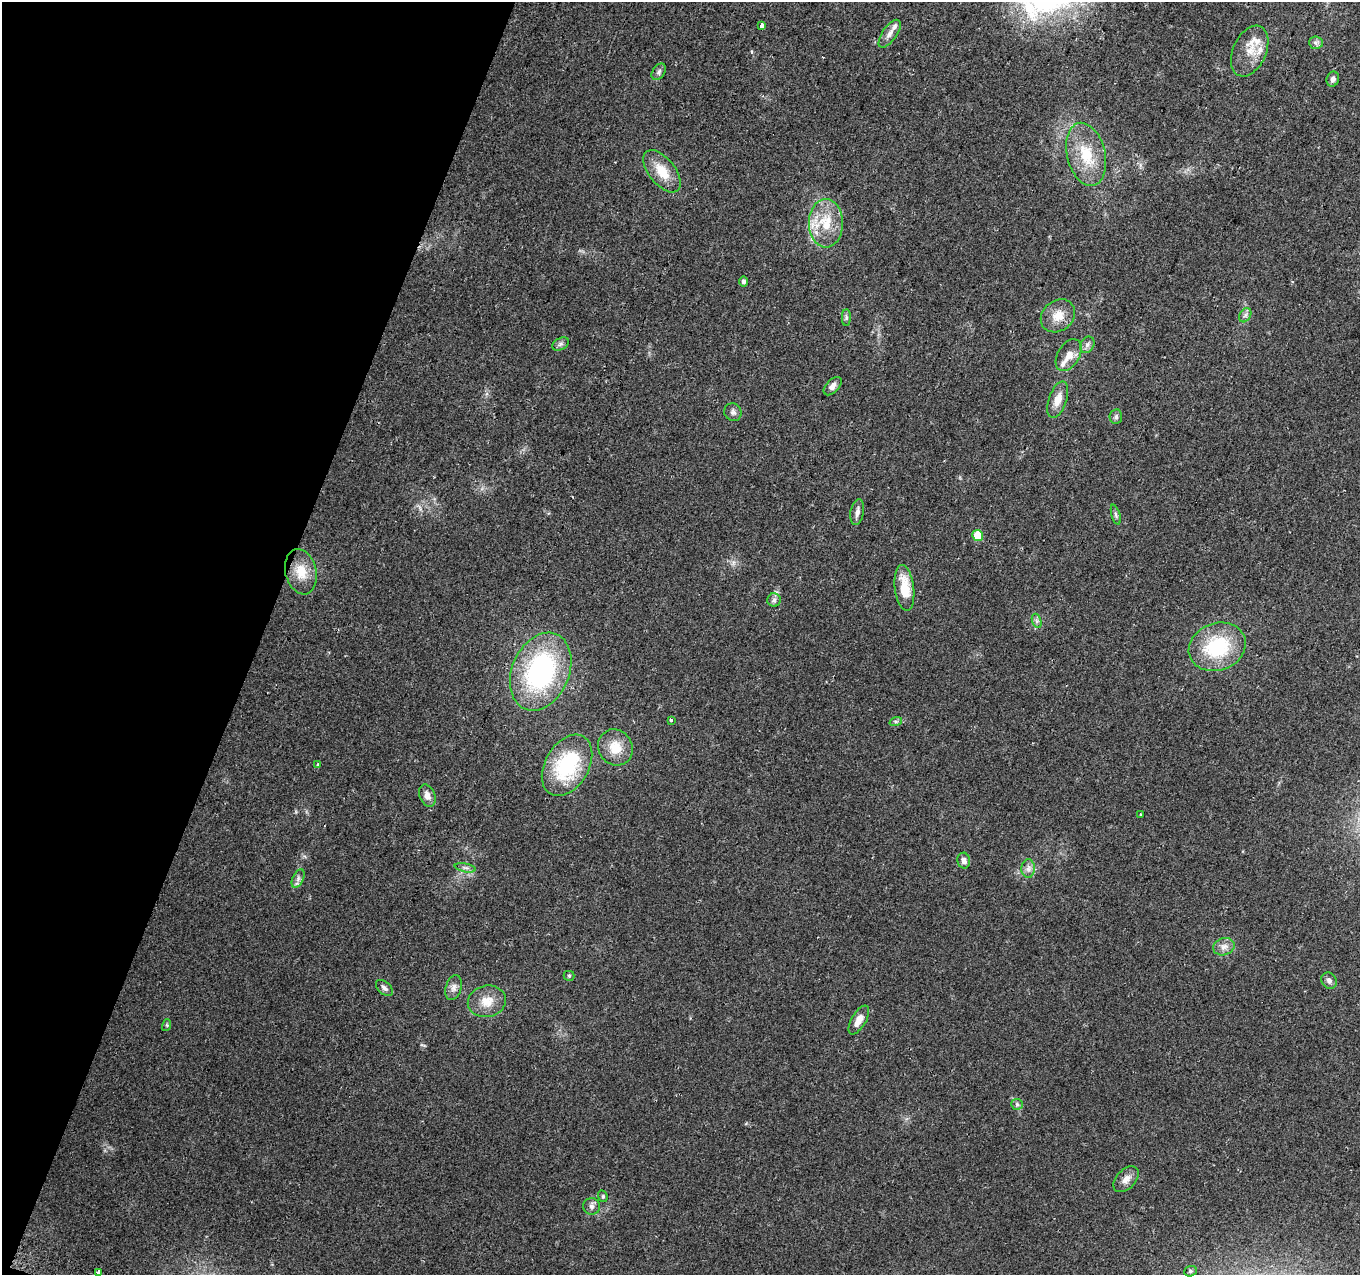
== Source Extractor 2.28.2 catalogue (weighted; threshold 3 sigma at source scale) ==
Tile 9 of 4 x 4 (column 1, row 3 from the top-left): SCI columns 11-1368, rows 1520-2792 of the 5461 x 5648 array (HDU 1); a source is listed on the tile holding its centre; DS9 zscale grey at full resolution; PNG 1362 x 1277 px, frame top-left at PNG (2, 2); each listed source drawn as its Kron ellipse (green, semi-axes under 4 px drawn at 4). Shown black and unused: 19% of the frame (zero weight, under 2 of 3 exposures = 2% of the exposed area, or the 3 px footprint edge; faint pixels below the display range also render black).
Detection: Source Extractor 2.28.2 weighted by HDU 2 'WHT'; one run over the whole footprint, this tile lists its part. Background 0.079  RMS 0.0097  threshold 0.0435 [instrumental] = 3 sigma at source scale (4.5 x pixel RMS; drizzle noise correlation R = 1.50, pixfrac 1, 0.0396/0.0396 arcsec/px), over >= 5 px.
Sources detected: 61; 3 cosmic-ray / hot-pixel residue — neither listed nor drawn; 4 inside a brighter listed object's ellipse — not listed separately; the other 54 listed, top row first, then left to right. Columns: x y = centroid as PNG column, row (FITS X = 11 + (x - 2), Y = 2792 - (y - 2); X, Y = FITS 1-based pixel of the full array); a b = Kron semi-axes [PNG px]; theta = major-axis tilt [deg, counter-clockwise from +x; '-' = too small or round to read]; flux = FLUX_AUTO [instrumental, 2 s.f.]
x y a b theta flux
761 25 4 3 - 20
890 34 16 7 55 5.8
1316 43 7 6 - 2.6
1250 51 27 16 65 18
659 72 9 6 58 2.6
1333 79 7 6 - 3.5
1086 154 32 19 -76 35
662 171 25 13 -52 20
826 223 24 17 90 29
743 281 5 4 - 2.4
1245 315 8 5 61 2.6
1058 316 18 15 40 14
846 318 8 4 90 1.9
560 344 9 5 27 2.5
1087 345 8 6 58 3.4
1069 355 17 11 59 9.5
833 386 11 6 46 4.5
1058 399 19 9 71 11
733 412 9 8 - 3.3
1116 417 7 6 - 2.3
857 512 13 6 79 4.4
1116 515 10 4 -74 2
978 536 5 5 - 24
301 572 23 15 -77 19
904 588 23 9 -83 24
774 600 7 6 - 2.6
1037 621 7 4 -71 2.1
1217 647 29 23 21 64
541 672 41 28 67 150
671 720 3 3 - 3.4
896 721 6 4 18 1.5
615 747 19 16 -56 19
318 765 3 3 - 1.9
567 765 33 21 59 74
427 796 12 7 -69 6.2
1141 815 3 3 - 1.8
964 861 8 6 -78 3.7
465 868 11 3 -11 2.3
1028 869 9 7 89 3.9
298 879 10 5 64 3.2
1224 947 11 8 17 5.4
569 976 5 5 - 1.1
1329 981 8 7 - 3.3
384 988 10 6 -41 3.1
454 988 13 8 74 4.9
487 1001 19 15 13 15
859 1020 16 7 59 9.4
167 1025 6 4 73 1.1
1017 1104 6 5 - 1.7
1126 1179 15 9 47 7
603 1196 6 4 -70 1.4
592 1206 8 8 - 3.3
1190 1271 6 5 - 1.6
99 1273 4 3 - 6
Overlapping masked pixels (flux is a lower limit): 1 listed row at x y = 99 1273
Isophote crosses this tile's border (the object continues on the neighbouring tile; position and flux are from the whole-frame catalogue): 1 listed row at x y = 99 1273